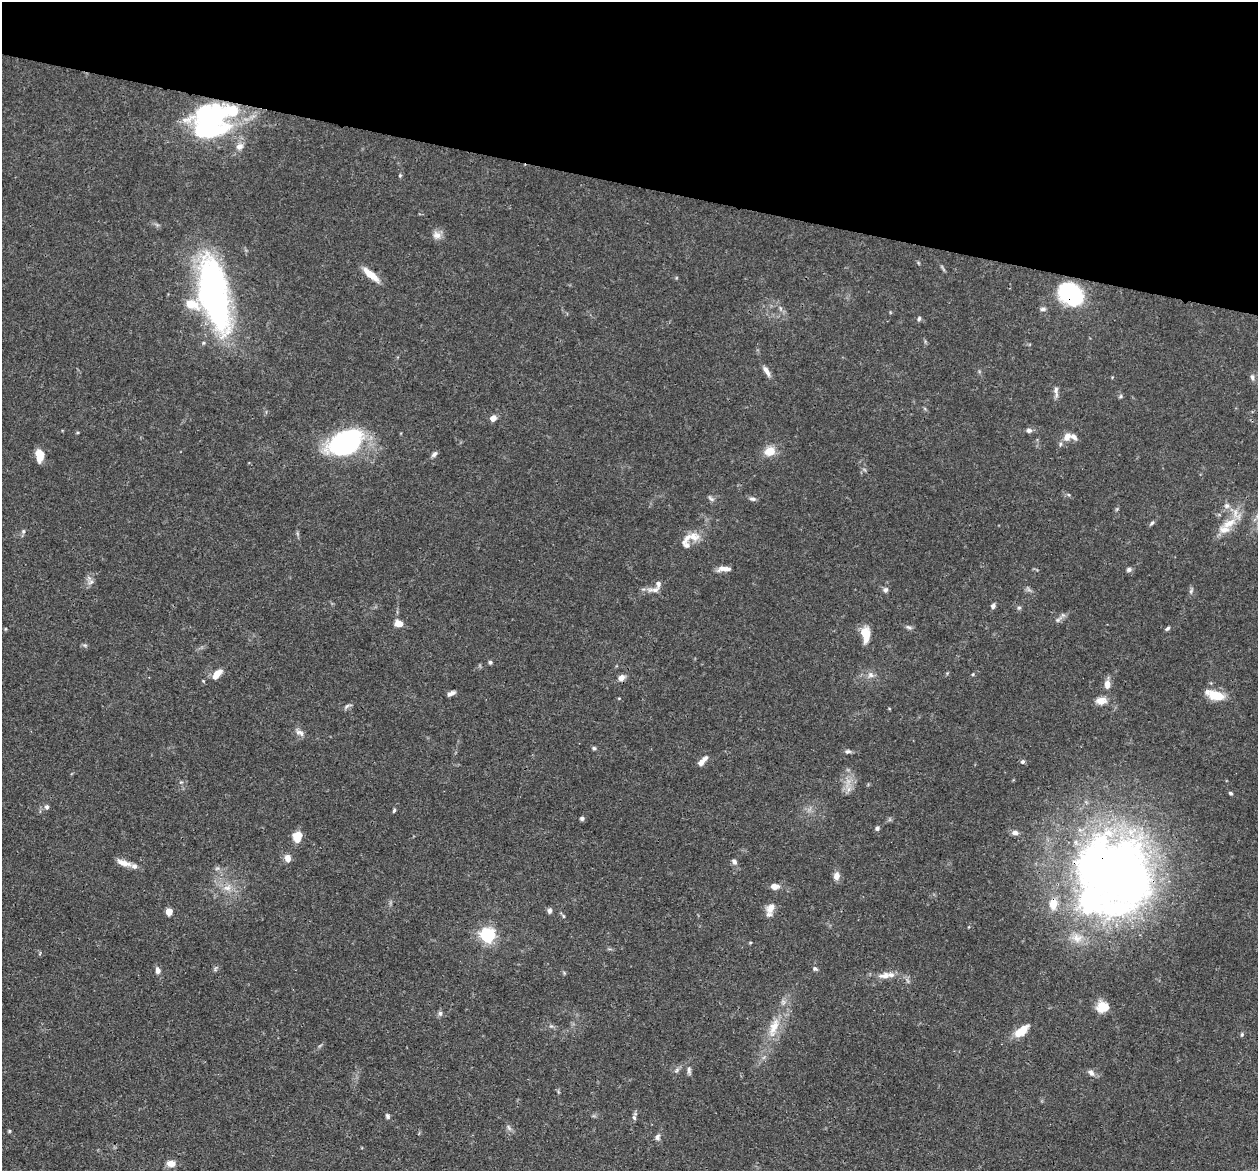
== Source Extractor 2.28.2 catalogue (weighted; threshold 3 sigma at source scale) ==
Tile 2 of 4 x 4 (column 2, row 1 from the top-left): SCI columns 1292-2547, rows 3792-4960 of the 5095 x 5122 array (HDU 1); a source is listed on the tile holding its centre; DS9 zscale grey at full resolution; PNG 1260 x 1173 px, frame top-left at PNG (2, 2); no overlay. Shown black and unused: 16% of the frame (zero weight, under 3 of 4 exposures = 5% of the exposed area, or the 3 px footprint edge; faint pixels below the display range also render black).
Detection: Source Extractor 2.28.2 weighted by HDU 2 'WHT'; one run over the whole footprint, this tile lists its part. Background 0.0639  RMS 0.0032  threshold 0.0146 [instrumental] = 3 sigma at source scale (4.5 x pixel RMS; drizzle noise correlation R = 1.50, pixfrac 1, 0.05/0.05 arcsec/px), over >= 5 px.
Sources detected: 112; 7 inside a brighter object's white glare — not listed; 10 inside a brighter listed object's ellipse — not listed separately; the other 95 listed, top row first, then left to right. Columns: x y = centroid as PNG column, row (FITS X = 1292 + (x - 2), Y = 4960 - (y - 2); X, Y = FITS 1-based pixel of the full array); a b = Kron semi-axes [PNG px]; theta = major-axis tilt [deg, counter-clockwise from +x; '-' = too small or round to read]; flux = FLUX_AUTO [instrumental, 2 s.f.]
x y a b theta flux
214 120 49 24 46 38
239 146 11 9 31 2
400 175 5 4 - 0.4
437 235 12 10 -33 2.2
371 275 23 7 -40 4.5
214 294 78 27 -78 99
1071 295 26 19 -42 29
780 308 6 4 -71 0.58
1043 309 8 5 1 0.86
919 318 6 4 73 0.58
766 371 14 5 -59 1.9
1252 377 8 5 -82 0.91
1056 391 17 5 -85 1.4
1121 396 6 5 - 0.52
493 418 7 6 - 2
1029 430 8 6 -11 1
1067 436 12 9 56 3
347 442 34 21 26 56
770 451 11 10 - 4.7
434 454 8 5 48 0.94
39 455 13 7 -85 4.6
711 499 10 5 -37 0.78
752 499 10 5 -9 0.84
1227 506 9 8 - 1.4
1152 523 7 4 37 0.62
1229 523 25 10 30 5.5
23 531 6 5 - 0.62
693 537 17 12 -6 4.5
724 569 17 6 2 2.3
1129 569 7 6 - 0.84
91 582 9 5 36 1.1
655 590 22 7 0 2.1
886 590 7 6 - 0.9
1191 591 7 5 48 0.63
993 606 5 5 - 1.1
1019 608 6 5 - 0.56
1058 620 10 5 42 0.99
399 624 9 7 -8 2.9
909 627 9 4 -26 0.77
1167 628 6 4 39 0.59
865 634 17 9 -84 5.9
85 645 6 4 17 0.53
490 662 5 5 - 0.61
217 674 11 6 49 4.4
973 674 5 3 - 0.32
870 675 9 8 - 1.5
621 678 8 6 43 2.1
1107 684 11 8 85 2.2
453 693 7 6 - 0.97
1215 695 20 9 -16 7.7
1101 701 15 9 4 2.9
347 706 12 4 32 0.84
300 733 14 7 -30 1.6
594 748 5 5 - 0.58
848 751 8 6 4 0.86
702 761 13 5 50 2.2
1023 762 6 5 - 0.74
848 789 8 5 89 1.2
1230 793 5 4 - 0.54
47 807 6 6 - 0.89
394 810 6 4 63 0.48
582 818 5 4 - 0.85
877 828 5 5 - 0.71
1015 833 8 6 -7 1.3
297 837 11 9 84 4.5
288 859 7 6 - 2.9
734 862 8 6 -44 0.89
124 863 20 6 -18 2.8
217 868 7 4 2 0.64
1119 872 115 69 60 170
836 876 10 7 87 2.1
775 886 10 7 -7 2.1
227 888 12 7 -7 2.3
771 908 15 10 61 3
169 911 5 4 - 7.1
550 911 6 5 - 1.1
563 916 6 4 -49 0.45
487 935 6 6 - 87
815 969 6 5 - 0.66
158 970 9 6 -76 1.4
564 973 6 4 -57 0.4
884 975 19 8 10 3.2
1102 1007 13 11 0 5.6
440 1013 7 6 - 0.77
774 1027 31 11 71 7.3
1021 1031 19 8 39 5.6
1242 1035 6 4 70 0.46
676 1070 7 4 46 0.71
689 1070 12 5 -87 0.98
1091 1073 9 6 -45 1.4
388 1116 6 5 - 0.74
634 1118 7 4 -63 0.64
9 1131 5 4 - 0.39
657 1137 7 6 - 1.1
171 1163 11 8 -1 2.4
Overlapping masked pixels (flux is a lower limit): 1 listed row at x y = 1071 295